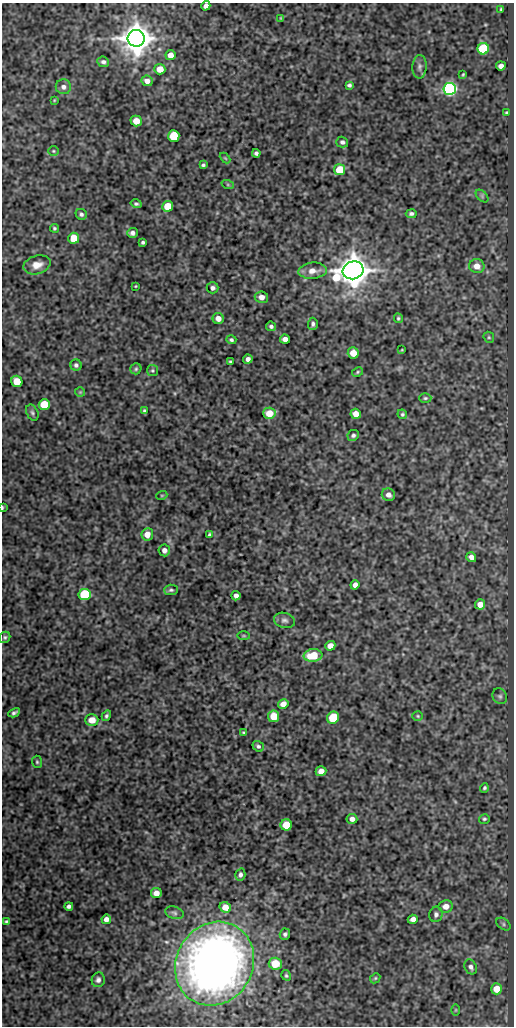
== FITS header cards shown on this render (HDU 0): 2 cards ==
NAXIS1  =                  512
NAXIS2  =                 1024

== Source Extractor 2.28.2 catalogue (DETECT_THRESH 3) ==
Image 512 x 1024 px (HDU 0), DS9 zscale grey, 1 PNG px = 1 image px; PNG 516 x 1028 px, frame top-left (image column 1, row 1024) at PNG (2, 3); each listed source drawn as its Kron ellipse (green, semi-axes under 4 px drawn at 4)
Background 576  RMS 1.1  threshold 3.17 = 3 sigma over >= 5 px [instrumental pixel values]
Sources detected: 120; all 120 listed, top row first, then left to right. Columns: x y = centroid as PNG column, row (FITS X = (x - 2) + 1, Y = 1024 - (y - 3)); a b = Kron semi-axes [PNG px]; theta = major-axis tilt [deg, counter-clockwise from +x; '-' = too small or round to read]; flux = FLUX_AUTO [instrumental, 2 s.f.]
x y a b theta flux
206 6 5 4 - 290
501 9 3 3 - 84
281 18 4 4 - 83
136 38 8 8 - 150000
483 49 6 5 - 6200
170 55 5 5 - 600
103 62 6 5 - 190
501 66 5 4 - 360
419 67 11 7 87 280
160 69 5 5 - 800
463 74 4 3 - 82
147 81 5 5 - 430
349 85 4 4 - 150
63 87 7 7 - 310
450 89 6 6 - 22000
54 100 3 2 - 57
506 113 3 2 - 70
136 121 6 5 - 770
174 136 6 5 - 3000
342 142 6 5 - 190
53 151 5 4 - 93
256 153 4 4 - 180
225 158 6 3 -44 79
203 165 4 3 - 120
340 170 5 5 - 1900
228 185 6 4 -19 100
482 196 7 4 -46 140
136 204 6 4 -15 130
168 206 5 5 - 1800
81 214 6 5 - 180
411 214 5 4 - 170
54 228 4 4 - 100
132 233 5 5 - 250
74 238 5 5 - 1900
143 242 3 3 - 120
37 265 14 9 15 680
477 266 8 7 - 640
353 270 10 8 18 160000
313 271 14 8 5 710
135 286 3 2 - 60
213 288 6 5 - 230
261 297 7 6 - 450
218 318 6 5 - 480
398 318 5 4 - 100
313 324 6 5 - 190
271 326 5 4 - 180
489 337 6 5 - 110
285 339 5 4 - 420
231 340 5 4 - 140
402 350 3 2 - 49
353 353 5 5 - 740
248 359 5 4 - 320
230 361 3 3 - 86
76 365 5 5 - 170
136 369 5 5 - 110
152 370 5 5 - 100
357 372 6 4 29 96
17 381 6 5 - 1400
80 392 5 5 - 94
425 398 6 5 - 120
44 405 5 5 - 2700
144 411 4 3 - 120
32 413 8 5 -66 170
269 413 6 6 - 1300
356 414 5 5 - 620
402 414 5 4 - 110
353 435 6 5 - 170
162 495 5 3 - 65
388 495 7 6 - 350
2 507 4 2 - 75
147 534 6 6 - 720
209 535 4 3 - 110
164 550 6 5 - 340
471 557 5 4 - 360
355 585 5 4 - 390
171 590 7 5 3 150
85 595 6 5 - 6700
236 596 5 4 - 290
480 604 5 5 - 560
284 620 11 7 -15 250
244 636 6 3 0 81
5 637 6 5 - 140
330 646 5 4 - 500
313 655 9 6 6 2000
500 696 8 7 - 190
283 704 5 5 - 550
14 713 6 3 28 180
106 716 5 4 - 140
274 716 5 5 - 1500
418 716 5 5 - 89
333 718 6 5 - 2900
92 720 6 6 - 850
244 732 4 3 - 80
258 746 6 5 - 140
37 762 6 5 - 110
321 771 5 5 - 490
484 788 5 4 - 120
352 819 5 5 - 320
484 819 5 5 - 120
286 825 6 5 - 1700
240 875 6 5 - 210
156 893 5 5 - 510
69 906 4 4 - 200
446 906 7 6 - 540
225 907 6 5 - 730
174 913 9 6 -17 190
436 914 8 6 75 250
106 919 5 4 - 360
413 919 5 4 - 340
6 921 3 3 - 100
503 924 8 5 -38 150
285 934 6 5 - 180
215 964 43 38 60 53000
275 964 6 6 - 1700
471 967 8 6 -61 240
286 975 5 4 - 110
375 978 5 4 - 93
98 980 7 6 - 250
496 989 5 5 - 930
456 1010 6 4 89 79
At the frame edge (FLAGS 8, measured only in part): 2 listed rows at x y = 206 6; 2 507

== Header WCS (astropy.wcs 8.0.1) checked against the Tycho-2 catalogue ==
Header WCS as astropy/WCSLIB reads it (CRVAL/CRPIX/CD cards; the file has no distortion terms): RA---SIN/DEC--SIN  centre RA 02:00:12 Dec +31:33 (30.05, +31.55 deg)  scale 1 arcsec/px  FOV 8.5' x 17.1'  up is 0 deg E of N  parity normal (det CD < 0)
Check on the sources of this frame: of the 60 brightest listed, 3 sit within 1.5 arcsec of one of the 7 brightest Tycho-2 stars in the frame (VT <= 12.22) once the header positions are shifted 0.26 arcsec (0.03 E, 0.26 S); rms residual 0.26 arcsec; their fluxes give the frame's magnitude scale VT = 22.07 - 2.5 log10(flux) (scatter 0.24 mag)
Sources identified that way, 3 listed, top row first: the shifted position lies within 1.5 arcsec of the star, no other Tycho-2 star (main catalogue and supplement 1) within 3.0 arcsec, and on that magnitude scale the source's flux lands within +1.5 / -3 mag of the star's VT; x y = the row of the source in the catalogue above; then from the Tycho-2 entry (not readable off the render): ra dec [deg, ICRS J2000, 3 dp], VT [Tycho-2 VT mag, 2 dp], TYC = Tycho-2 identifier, HIP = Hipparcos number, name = IAU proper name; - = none
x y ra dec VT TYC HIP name
136 38 30.088 +31.686 8.89 2308-788-1 - -
450 89 29.985 +31.672 11.21 2308-487-1 - -
353 270 30.017 +31.622 10.47 2308-695-1 - -